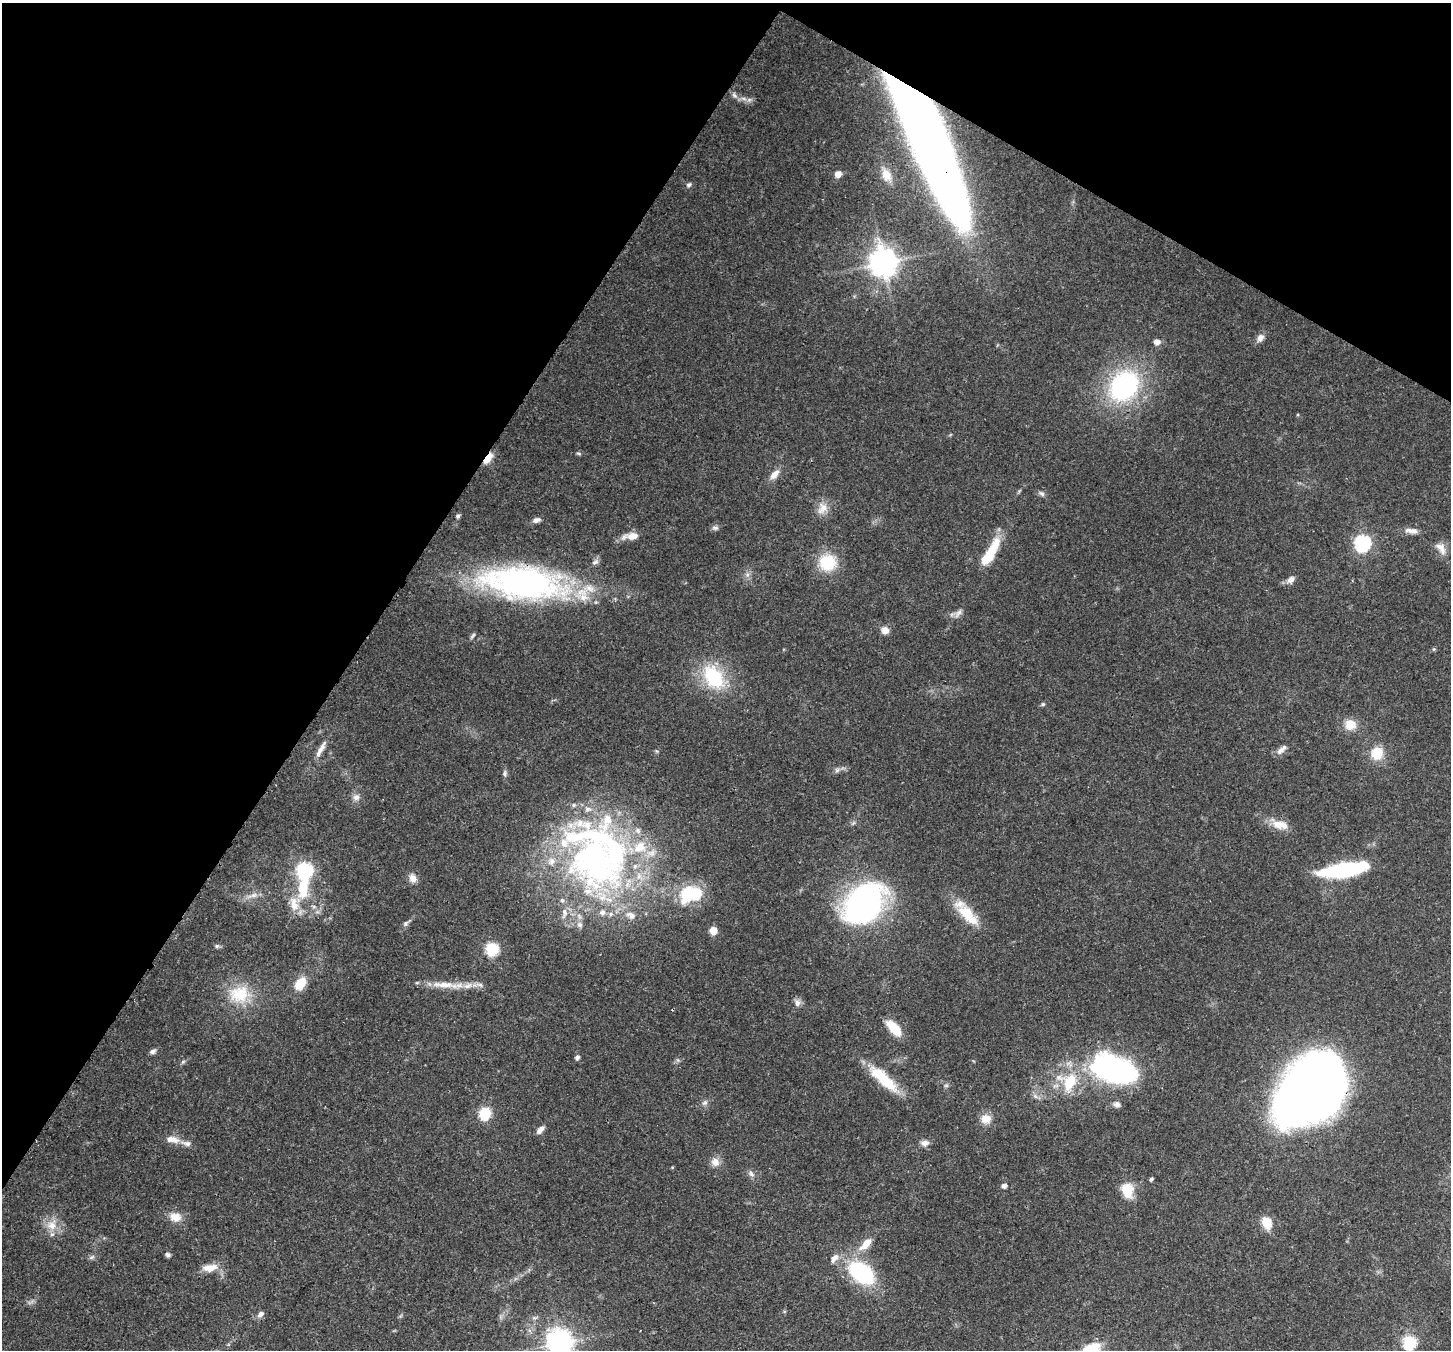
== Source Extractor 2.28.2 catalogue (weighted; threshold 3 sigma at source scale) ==
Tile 2 of 4 x 4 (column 2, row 1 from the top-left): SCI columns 1518-2966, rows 4402-5749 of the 5932 x 6036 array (HDU 1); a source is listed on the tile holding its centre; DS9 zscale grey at full resolution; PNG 1453 x 1352 px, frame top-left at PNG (2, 3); no overlay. Shown black and unused: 31% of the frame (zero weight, under 3 of 4 exposures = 7% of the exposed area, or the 3 px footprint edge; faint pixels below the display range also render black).
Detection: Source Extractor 2.28.2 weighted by HDU 2 'WHT'; one run over the whole footprint, this tile lists its part. Background 0.0922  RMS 0.0037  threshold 0.0167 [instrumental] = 3 sigma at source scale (4.5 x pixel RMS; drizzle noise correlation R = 1.50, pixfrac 1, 0.0396/0.0396 arcsec/px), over >= 5 px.
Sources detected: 111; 2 inside a brighter object's white glare — not listed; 17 inside a brighter listed object's ellipse — not listed separately; the other 92 listed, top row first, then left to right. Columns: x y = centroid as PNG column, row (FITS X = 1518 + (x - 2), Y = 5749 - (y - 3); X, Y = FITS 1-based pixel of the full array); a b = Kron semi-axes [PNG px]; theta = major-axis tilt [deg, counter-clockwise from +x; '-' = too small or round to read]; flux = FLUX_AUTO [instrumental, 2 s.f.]
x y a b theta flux
734 95 10 5 -45 1.3
931 143 133 27 -67 550
838 174 6 6 - 2.5
886 175 16 11 -62 4.4
689 185 7 6 - 0.85
883 263 9 8 - 470
1260 338 11 8 52 2.1
1157 342 7 6 - 1.9
1124 386 34 27 49 54
579 454 7 3 -19 0.49
488 458 9 5 51 19
774 474 15 8 46 3
1042 494 9 5 -35 0.96
822 508 17 11 68 4
458 516 5 4 - 0.99
536 520 10 6 15 1.7
715 528 9 5 -13 0.92
1412 531 17 7 -7 2.4
631 536 23 8 6 3.7
1362 543 7 7 - 87
1441 548 19 10 -52 3.4
990 553 36 10 59 15
595 562 10 6 16 1.1
827 562 19 19 - 14
747 575 7 4 72 0.94
1291 579 10 7 39 2.1
524 583 70 26 -7 140
958 613 15 5 54 1.6
885 630 9 8 - 2.4
473 636 11 3 52 0.68
713 677 32 21 -56 22
1043 704 5 5 - 0.53
1350 725 15 13 -11 5.1
321 749 22 6 58 2.9
1280 751 12 7 45 1.8
1377 753 11 10 - 9.8
837 770 8 5 45 0.99
505 773 8 6 69 0.88
356 797 9 9 - 1.9
1280 825 23 11 -12 5.2
595 860 107 68 -77 150
304 870 7 7 - 60
1344 870 47 12 9 38
413 878 11 9 -69 2.6
303 888 26 12 85 14
689 894 34 20 4 17
253 895 16 5 17 2.3
864 904 41 29 46 95
968 915 37 14 -48 11
406 923 8 7 - 0.98
713 931 7 7 - 4.3
217 946 7 5 -14 0.79
492 949 6 6 - 42
300 984 14 9 52 7.7
444 985 40 8 -2 7.5
239 994 30 25 11 15
797 1003 10 7 81 1.7
894 1028 20 9 -48 8.2
153 1051 8 6 22 1.1
577 1057 5 4 - 1.4
183 1062 6 4 3 0.58
1115 1070 55 31 -25 72
883 1079 44 13 -42 14
1070 1082 22 15 67 13
946 1085 6 4 0 0.6
1312 1090 70 48 47 340
1035 1096 7 5 -45 0.95
705 1102 8 5 18 1
1117 1104 10 7 -20 1.4
485 1113 6 6 - 33
986 1119 13 11 10 4.1
540 1130 11 5 48 2.1
172 1139 16 8 -8 3.5
925 1143 11 8 0 1.8
715 1162 11 11 - 2.8
751 1174 10 5 -53 1.2
1151 1179 4 3 - 0.65
1004 1186 4 4 - 1.8
1127 1190 19 14 -79 7
175 1217 15 11 -11 4.4
1267 1222 14 10 -68 6.6
51 1225 15 13 -7 5.2
866 1244 17 8 47 5.5
168 1254 7 5 -18 0.88
92 1257 9 4 35 0.81
834 1258 14 8 53 2.3
210 1268 20 10 7 4.7
861 1273 24 16 -35 39
260 1314 9 6 40 1.5
560 1343 8 8 - 370
1409 1343 6 6 - 49
1095 1347 17 12 83 5.7
Overlapping masked pixels (flux is a lower limit): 4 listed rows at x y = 931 143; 488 458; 524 583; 1312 1090
Isophote crosses this tile's border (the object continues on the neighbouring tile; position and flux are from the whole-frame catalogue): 2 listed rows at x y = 560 1343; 1095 1347